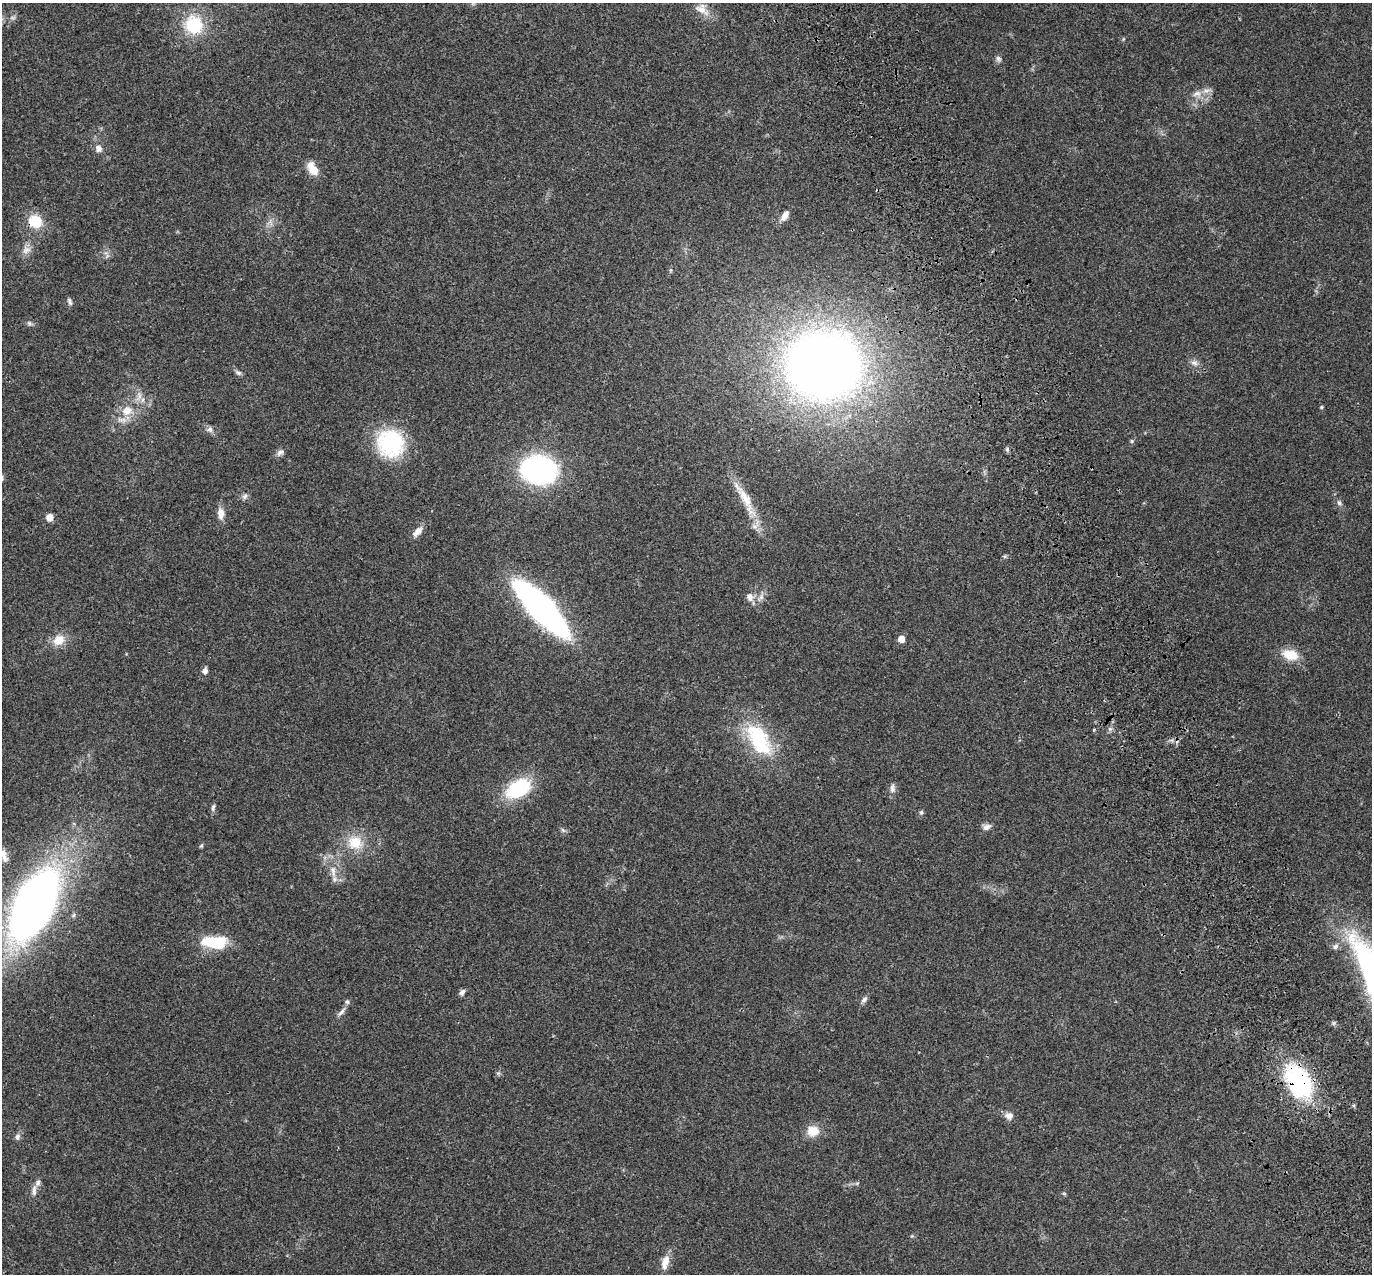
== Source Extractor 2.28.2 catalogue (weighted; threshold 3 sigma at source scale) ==
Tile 6 of 4 x 4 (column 2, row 2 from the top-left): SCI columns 1483-2852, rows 2760-4031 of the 5708 x 5573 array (HDU 1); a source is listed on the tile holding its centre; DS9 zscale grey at full resolution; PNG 1374 x 1276 px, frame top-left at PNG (2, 3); no overlay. Shown black and unused: <1% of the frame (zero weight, under 3 of 4 exposures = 9% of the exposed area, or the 3 px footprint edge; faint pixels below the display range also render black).
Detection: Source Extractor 2.28.2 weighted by HDU 2 'WHT'; one run over the whole footprint, this tile lists its part. Background 0.0407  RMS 0.0036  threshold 0.0164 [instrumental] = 3 sigma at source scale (4.5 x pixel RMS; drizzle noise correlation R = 1.50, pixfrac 1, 0.0396/0.0396 arcsec/px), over >= 5 px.
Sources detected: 68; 1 too faint to see at this stretch — not listed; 4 inside a brighter listed object's ellipse — not listed separately; the other 63 listed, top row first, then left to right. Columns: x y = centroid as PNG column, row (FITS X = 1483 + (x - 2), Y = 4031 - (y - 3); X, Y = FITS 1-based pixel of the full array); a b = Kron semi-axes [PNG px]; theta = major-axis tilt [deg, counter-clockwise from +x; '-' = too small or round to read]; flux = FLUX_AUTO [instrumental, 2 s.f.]
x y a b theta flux
702 9 22 13 -37 4.1
194 25 19 18 - 18
1123 39 6 3 72 0.37
998 59 9 7 -71 1.1
1197 94 13 9 7 2.8
98 148 9 8 - 2
312 169 20 11 -57 4.5
785 216 15 7 57 2.5
35 221 16 14 -18 9.1
26 250 13 9 23 2.4
671 270 6 4 71 0.47
69 301 10 5 -73 0.96
29 323 8 6 -17 0.86
1194 363 10 8 -28 1.7
823 365 58 52 -1 390
238 373 10 5 -31 0.99
139 396 16 7 77 2.5
1321 407 5 4 - 0.43
127 410 16 13 17 6.3
210 429 9 8 - 1.5
1132 441 5 5 - 0.55
390 443 34 31 -61 29
1007 449 6 5 - 0.7
280 452 12 7 38 1.4
539 470 31 24 -7 78
245 496 8 7 - 1.2
745 498 40 12 -59 9.9
1339 503 7 5 -73 0.93
221 513 15 8 -85 3
50 517 8 7 - 2.4
417 532 15 8 45 2.8
750 597 12 10 -66 2.3
761 597 15 7 52 2.2
541 608 64 19 -47 120
901 639 5 5 - 5
59 640 17 13 36 5.2
1290 655 21 13 -16 7
205 671 7 6 - 1.5
759 740 47 24 -57 27
519 788 29 18 30 24
892 788 13 7 89 1.6
213 807 11 5 79 0.91
921 812 7 5 89 0.68
986 827 11 7 19 1.8
563 830 8 4 -45 0.74
355 842 22 19 -25 9.6
201 846 5 5 - 0.48
4 855 19 8 -75 2.7
333 871 20 8 -81 3.8
34 905 65 32 63 260
214 942 27 12 -4 16
1369 967 87 28 -65 73
462 992 9 6 55 1.2
864 1000 11 6 51 1.2
341 1012 17 5 48 1.6
1298 1082 40 24 -60 44
1009 1116 10 8 -12 2.3
813 1131 14 13 - 5.4
17 1137 8 7 - 1.2
857 1183 6 4 42 0.51
34 1190 16 6 83 2.1
1064 1193 6 4 -1 0.44
665 1262 19 9 76 4
Overlapping masked pixels (flux is a lower limit): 2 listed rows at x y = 35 221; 1298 1082
Isophote crosses this tile's border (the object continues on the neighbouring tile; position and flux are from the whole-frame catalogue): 2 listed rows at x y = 4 855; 1369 967